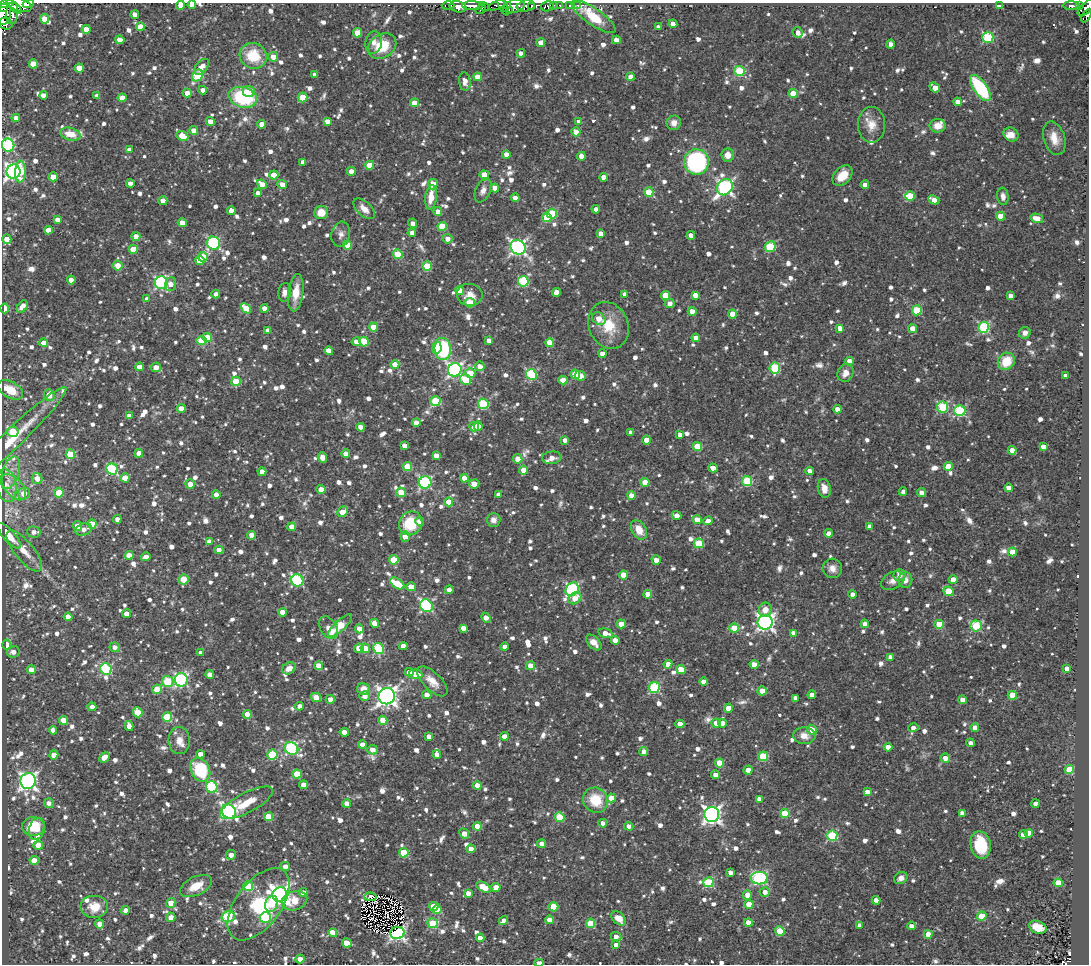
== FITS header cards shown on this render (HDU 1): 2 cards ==
NAXIS1  =                 1087
NAXIS2  =                  962

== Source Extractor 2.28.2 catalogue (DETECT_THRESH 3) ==
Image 1087 x 962 px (HDU 1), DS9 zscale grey, 1 PNG px = 1 image px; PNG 1091 x 966 px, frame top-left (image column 1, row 962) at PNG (2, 3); each listed source drawn as its Kron ellipse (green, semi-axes under 4 px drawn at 4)
Background 0.699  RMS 0.067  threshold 0.201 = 3 sigma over >= 5 px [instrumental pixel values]
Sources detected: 1402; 2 with non-positive FLUX_AUTO (blend fragments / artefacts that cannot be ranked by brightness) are neither listed nor drawn; of the other 1400, the 500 brightest by FLUX_AUTO listed and drawn (900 fainter detections omitted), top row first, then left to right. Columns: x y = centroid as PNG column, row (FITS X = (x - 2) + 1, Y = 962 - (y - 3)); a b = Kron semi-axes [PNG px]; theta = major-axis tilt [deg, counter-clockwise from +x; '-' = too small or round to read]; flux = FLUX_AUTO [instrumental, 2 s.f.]
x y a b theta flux
7 4 7 3 15 450
19 4 13 6 -22 1200
28 4 6 3 18 330
180 5 4 4 - 40
192 5 4 4 - 34
448 5 6 3 -1 46
497 5 9 4 22 190
507 5 3 3 - 150
560 5 3 3 - 54
569 5 3 3 - 92
578 5 3 3 - 59
472 6 10 3 -1 1100
484 6 5 3 - 110
503 6 10 2 -64 130
514 6 11 6 17 480
526 6 9 5 9 1100
531 6 4 2 - 310
547 6 6 5 - 600
553 6 4 2 - 120
999 6 4 4 - 49
1071 6 8 3 0 140
1079 6 4 4 - 260
3 7 3 3 - 300
14 7 9 3 -40 480
458 7 8 5 -13 720
1086 8 10 5 42 370
481 9 6 3 34 85
509 11 4 2 - 120
12 13 11 6 85 530
4 14 11 7 77 900
135 14 4 4 - 38
1087 16 7 4 59 210
593 17 26 8 -35 200
45 19 5 4 - 78
6 24 7 6 - 310
673 24 4 4 - 46
140 27 4 4 - 76
658 27 4 4 - 27
86 29 4 4 - 47
798 32 5 4 - 29
357 33 4 4 - 90
988 37 5 5 - 450
120 40 4 4 - 38
616 40 4 4 - 37
374 42 11 8 80 33
541 43 4 4 - 51
891 44 4 4 - 29
382 46 15 11 33 160
521 53 4 4 - 30
253 56 14 12 -26 160
273 57 5 4 - 46
33 64 4 4 - 77
201 67 9 5 49 48
79 68 4 4 - 72
740 71 5 5 - 320
315 74 4 4 - 27
197 75 6 5 - 270
478 77 4 4 - 65
630 77 4 4 - 43
465 81 9 5 -83 35
935 87 6 4 -41 56
980 88 15 6 -55 380
203 90 4 4 - 29
249 91 6 5 - 76
187 93 4 4 - 39
793 94 4 4 - 99
43 95 4 4 - 38
97 96 4 4 - 43
243 97 14 10 -16 390
302 97 5 4 - 110
122 98 4 4 - 49
958 102 4 4 - 41
415 103 4 4 - 92
16 118 4 4 - 37
327 121 4 4 - 39
579 121 4 4 - 30
210 122 4 4 - 44
674 123 7 7 - 34
262 124 4 4 - 44
871 125 18 13 90 69
938 126 8 6 -3 52
194 130 4 4 - 50
576 132 4 4 - 58
70 134 10 6 -15 73
1011 134 8 6 -35 42
182 136 6 4 -23 100
1054 138 17 10 -72 68
8 145 6 6 - 570
129 150 4 4 - 29
506 154 4 4 - 45
728 155 6 6 - 43
581 156 4 4 - 45
303 162 4 4 - 30
696 162 13 12 - 580
369 165 4 4 - 87
351 171 4 4 - 32
14 172 7 7 - 1500
20 172 11 5 87 150
274 175 4 4 - 77
484 175 4 4 - 100
842 176 12 8 47 83
53 177 4 4 - 66
604 177 4 4 - 42
130 184 4 4 - 36
262 184 5 4 - 46
282 184 5 4 - 37
433 184 5 4 - 66
865 185 4 4 - 32
725 187 8 7 - 1100
495 188 4 4 - 46
483 190 12 7 66 30
649 192 4 4 - 130
258 193 4 4 - 28
910 196 5 4 - 100
1003 196 9 5 -83 28
431 197 12 5 83 80
515 198 4 4 - 37
934 200 6 4 -25 47
163 201 4 4 - 63
364 209 13 7 -43 47
596 209 4 4 - 26
231 211 4 4 - 38
321 212 7 6 - 69
438 212 4 4 - 42
552 214 5 5 - 200
1000 216 4 4 - 92
547 218 5 4 - 120
1037 218 6 4 -15 60
57 220 4 4 - 35
182 223 4 4 - 45
413 223 5 4 - 27
442 226 4 4 - 150
48 230 4 4 - 42
412 233 4 4 - 28
601 233 4 4 - 36
341 234 13 9 77 27
691 235 4 4 - 36
136 236 4 4 - 37
7 239 5 4 - 46
447 239 5 5 - 34
213 243 6 6 - 660
347 245 4 4 - 120
518 247 8 7 - 1400
770 247 6 5 - 280
133 249 4 4 - 93
398 254 5 4 - 170
203 257 5 4 - 96
200 260 4 4 - 64
118 266 5 5 - 69
427 266 5 5 - 170
71 280 4 4 - 55
523 281 5 5 - 320
161 283 6 6 - 780
171 284 7 5 70 33
459 290 4 4 - 49
285 292 9 6 85 29
556 292 4 4 - 44
296 293 19 7 83 85
216 294 4 4 - 27
625 294 4 4 - 36
470 295 13 11 -10 54
665 295 4 4 - 130
695 295 4 4 - 52
1010 296 4 4 - 28
147 299 4 4 - 27
470 303 5 5 - 91
669 303 5 5 - 28
22 307 7 4 54 49
5 308 5 4 - 35
246 308 6 4 -41 110
265 308 4 4 - 42
917 310 5 5 - 230
692 311 4 4 - 52
733 314 4 4 - 85
599 319 7 5 -40 58
608 325 24 19 -66 150
373 327 4 4 - 62
983 327 5 5 - 460
840 328 4 4 - 41
913 329 4 4 - 75
268 330 4 4 - 40
1025 333 6 5 - 27
207 338 5 4 - 100
696 338 4 4 - 44
489 340 4 4 - 33
202 341 5 4 - 130
364 341 5 4 - 150
356 342 4 4 - 34
44 343 4 4 - 48
550 343 4 4 - 87
437 348 6 4 80 86
443 349 11 8 -83 420
329 351 4 4 - 62
602 354 4 4 - 43
850 361 4 4 - 52
1006 361 9 8 - 120
395 365 4 4 - 75
480 366 5 5 - 39
139 367 4 4 - 42
156 367 5 4 - 42
775 368 5 5 - 340
455 370 7 6 - 1100
470 373 5 5 - 98
845 373 9 7 62 41
531 374 5 5 - 400
575 374 5 4 - 130
580 376 5 5 - 44
1065 376 4 4 - 33
466 380 5 5 - 170
563 380 4 4 - 51
236 381 5 4 - 140
10 390 14 8 -28 89
49 395 6 5 - 72
435 401 5 5 - 250
483 404 5 5 - 320
943 407 5 5 - 370
181 408 4 4 - 43
837 409 4 4 - 43
960 410 6 5 - 470
129 416 4 4 - 44
416 423 4 4 - 52
474 426 5 4 - 46
478 426 4 4 - 51
361 427 4 4 - 43
13 432 6 5 - 150
631 432 4 4 - 29
680 435 4 4 - 28
565 440 4 4 - 28
647 440 4 4 - 68
10 441 77 10 44 140
404 445 4 4 - 37
697 446 5 4 - 150
1043 447 4 4 - 42
1012 450 4 4 - 44
139 453 4 4 - 45
346 453 4 4 - 29
70 454 4 4 - 130
436 455 4 4 - 34
322 457 5 4 - 30
552 458 10 6 5 26
518 459 5 4 - 47
948 466 4 4 - 94
407 467 4 4 - 140
713 468 4 4 - 39
112 469 6 5 - 480
523 470 4 4 - 48
810 471 4 4 - 32
262 472 4 4 - 46
10 473 17 8 71 46
125 478 4 4 - 62
464 478 4 4 - 52
37 479 5 5 - 39
747 481 5 5 - 290
425 482 6 6 - 660
645 482 4 4 - 85
190 484 5 4 - 43
474 484 5 4 - 45
7 485 17 9 -80 45
14 487 15 8 -49 50
824 488 9 6 -78 43
1009 488 4 4 - 62
321 489 4 4 - 59
401 492 5 4 - 97
903 492 4 4 - 26
921 492 4 4 - 29
59 493 4 4 - 130
24 494 6 6 - 53
216 495 4 4 - 29
499 495 4 4 - 47
631 495 4 4 - 44
449 502 4 4 - 88
342 512 6 4 48 84
676 515 5 4 - 30
117 519 4 4 - 35
494 520 7 6 - 31
697 520 4 4 - 55
420 521 4 4 - 38
708 521 5 4 - 26
411 523 12 11 - 160
92 524 4 4 - 120
77 526 5 4 - 48
292 527 4 4 - 55
870 527 4 4 - 42
84 529 8 6 22 27
639 530 10 7 -57 71
34 532 7 5 -4 27
829 533 4 4 - 31
252 535 4 4 - 45
9 536 16 6 -48 60
405 536 5 4 - 65
209 542 4 4 - 40
699 543 5 4 - 200
219 550 4 4 - 35
24 551 25 9 -51 62
1012 552 4 4 - 72
129 555 4 4 - 48
146 557 5 4 - 33
394 560 5 4 - 130
656 560 4 4 - 37
832 568 10 9 - 36
623 575 4 4 - 93
899 575 6 5 - 34
184 579 5 5 - 140
297 580 6 6 - 580
905 580 8 7 - 29
953 580 4 4 - 61
893 581 12 8 28 29
397 583 8 4 -34 130
411 587 4 4 - 67
572 589 7 6 - 680
449 590 4 4 - 42
948 591 5 4 - 160
648 594 4 4 - 57
853 594 4 4 - 33
575 598 7 5 29 63
426 606 7 6 - 610
765 610 7 6 - 44
282 612 4 4 - 51
127 614 4 4 - 46
68 617 4 4 - 60
486 618 5 4 - 40
765 622 7 7 - 1700
375 623 4 4 - 61
621 624 4 4 - 59
865 624 4 4 - 31
939 624 4 4 - 150
340 625 16 5 42 150
976 626 5 5 - 330
328 628 12 8 -58 29
463 628 4 4 - 43
734 628 5 4 - 120
359 629 5 4 - 42
605 633 7 4 -15 46
793 633 4 4 - 32
615 640 4 4 - 46
594 642 9 5 -46 47
7 645 5 4 - 56
403 646 4 4 - 35
115 647 5 5 - 32
505 647 4 4 - 31
359 648 5 4 - 78
365 648 5 4 - 56
378 648 5 5 - 300
13 652 6 5 - 32
201 653 4 4 - 34
891 657 4 4 - 40
668 664 4 4 - 43
754 664 4 4 - 58
319 666 4 4 - 59
530 666 4 4 - 65
289 668 7 5 30 39
106 669 6 5 - 420
681 669 5 4 - 100
1067 669 4 4 - 41
31 670 4 4 - 55
409 672 4 4 - 40
210 674 4 4 - 33
416 674 6 4 -6 58
181 680 7 6 - 730
168 681 6 5 - 250
432 681 19 9 -44 54
704 682 4 4 - 41
654 688 5 5 - 470
157 689 5 4 - 85
364 689 7 6 - 57
762 691 4 4 - 85
427 695 5 4 - 44
812 695 4 4 - 38
1012 695 4 4 - 120
365 696 5 5 - 36
387 696 8 8 - 2300
316 697 5 4 - 54
795 698 4 4 - 27
330 699 4 4 - 32
963 700 4 4 - 54
300 706 4 4 - 30
92 707 4 4 - 32
728 708 4 4 - 66
138 712 5 4 - 140
247 714 4 4 - 61
167 717 5 5 - 190
64 720 4 4 - 63
383 720 4 4 - 98
716 723 5 4 - 36
723 723 4 4 - 41
680 724 4 4 - 53
129 726 5 4 - 34
975 727 4 4 - 31
913 728 5 4 - 29
53 730 4 4 - 26
812 730 5 5 - 45
344 732 4 4 - 38
429 736 4 4 - 29
504 736 4 4 - 41
804 736 11 8 -3 49
179 740 13 10 -89 46
971 743 4 4 - 27
362 745 4 4 - 39
888 747 4 4 - 50
291 749 7 6 - 610
372 750 5 4 - 32
644 751 4 4 - 31
200 754 4 4 - 38
272 754 5 5 - 250
437 754 4 4 - 35
54 755 4 4 - 41
763 756 5 5 - 210
104 757 6 4 45 46
945 758 4 4 - 43
719 763 4 4 - 140
1069 769 4 4 - 140
200 770 12 9 -64 290
748 770 4 4 - 53
297 774 4 4 - 120
715 775 4 4 - 36
28 781 8 7 - 1800
304 785 4 4 - 57
477 786 4 4 - 61
212 787 6 5 - 450
867 792 4 4 - 30
611 798 4 4 - 66
759 799 4 4 - 42
596 800 13 12 - 150
49 803 5 4 - 32
246 803 29 10 28 110
347 803 4 4 - 46
1036 804 4 4 - 35
229 811 7 6 - 1100
785 813 4 4 - 170
962 813 4 4 - 28
712 814 7 7 - 1800
268 817 4 4 - 130
560 817 5 5 - 180
603 823 4 4 - 30
33 826 11 9 2 130
477 826 4 4 - 76
629 826 4 4 - 27
37 829 11 7 74 88
1029 833 4 4 - 42
464 834 5 4 - 47
1023 834 4 4 - 42
832 836 5 5 - 380
542 844 4 4 - 33
38 845 4 4 - 50
981 845 14 10 -78 240
471 849 4 4 - 56
404 853 5 4 - 200
231 855 5 4 - 32
34 860 4 4 - 62
285 866 4 4 - 29
730 872 4 4 - 26
759 878 8 6 0 720
901 878 7 5 36 27
708 882 5 5 - 280
1058 883 4 4 - 120
196 886 17 9 25 88
248 886 5 5 - 250
484 887 8 4 -29 110
496 887 4 4 - 44
303 892 4 4 - 38
765 892 5 5 - 32
468 893 4 4 - 35
280 895 7 7 - 2300
747 895 4 4 - 42
370 897 6 3 -1 40
876 900 4 4 - 46
294 901 13 9 17 92
171 903 5 4 - 64
258 904 42 22 53 300
271 904 8 6 73 130
749 904 4 4 - 110
434 906 4 4 - 70
94 907 14 11 0 83
553 907 5 4 - 130
126 910 4 4 - 33
437 910 4 4 - 83
982 916 4 4 - 160
171 917 5 4 - 32
228 917 7 5 19 370
265 917 6 5 - 430
619 918 8 5 -42 58
549 920 4 4 - 40
503 921 5 4 - 32
748 922 4 4 - 55
433 923 5 5 - 210
591 923 4 4 - 180
100 924 4 4 - 42
860 925 4 4 - 26
911 926 4 4 - 31
1038 927 9 6 -23 93
780 931 5 4 - 180
333 933 4 4 - 100
397 933 7 6 - 1300
928 934 4 4 - 52
616 937 5 4 - 32
480 938 4 4 - 42
347 943 5 4 - 70
616 945 4 4 - 34
300 959 4 4 - 55
539 963 4 3 - 38
At the frame edge (FLAGS 8, measured only in part): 11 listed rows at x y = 7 4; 19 4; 28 4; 180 5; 192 5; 3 7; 1086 8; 4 14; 1087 16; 8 145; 539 963
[900 fainter detections neither listed nor drawn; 2 non-positive-flux detections neither listed nor drawn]